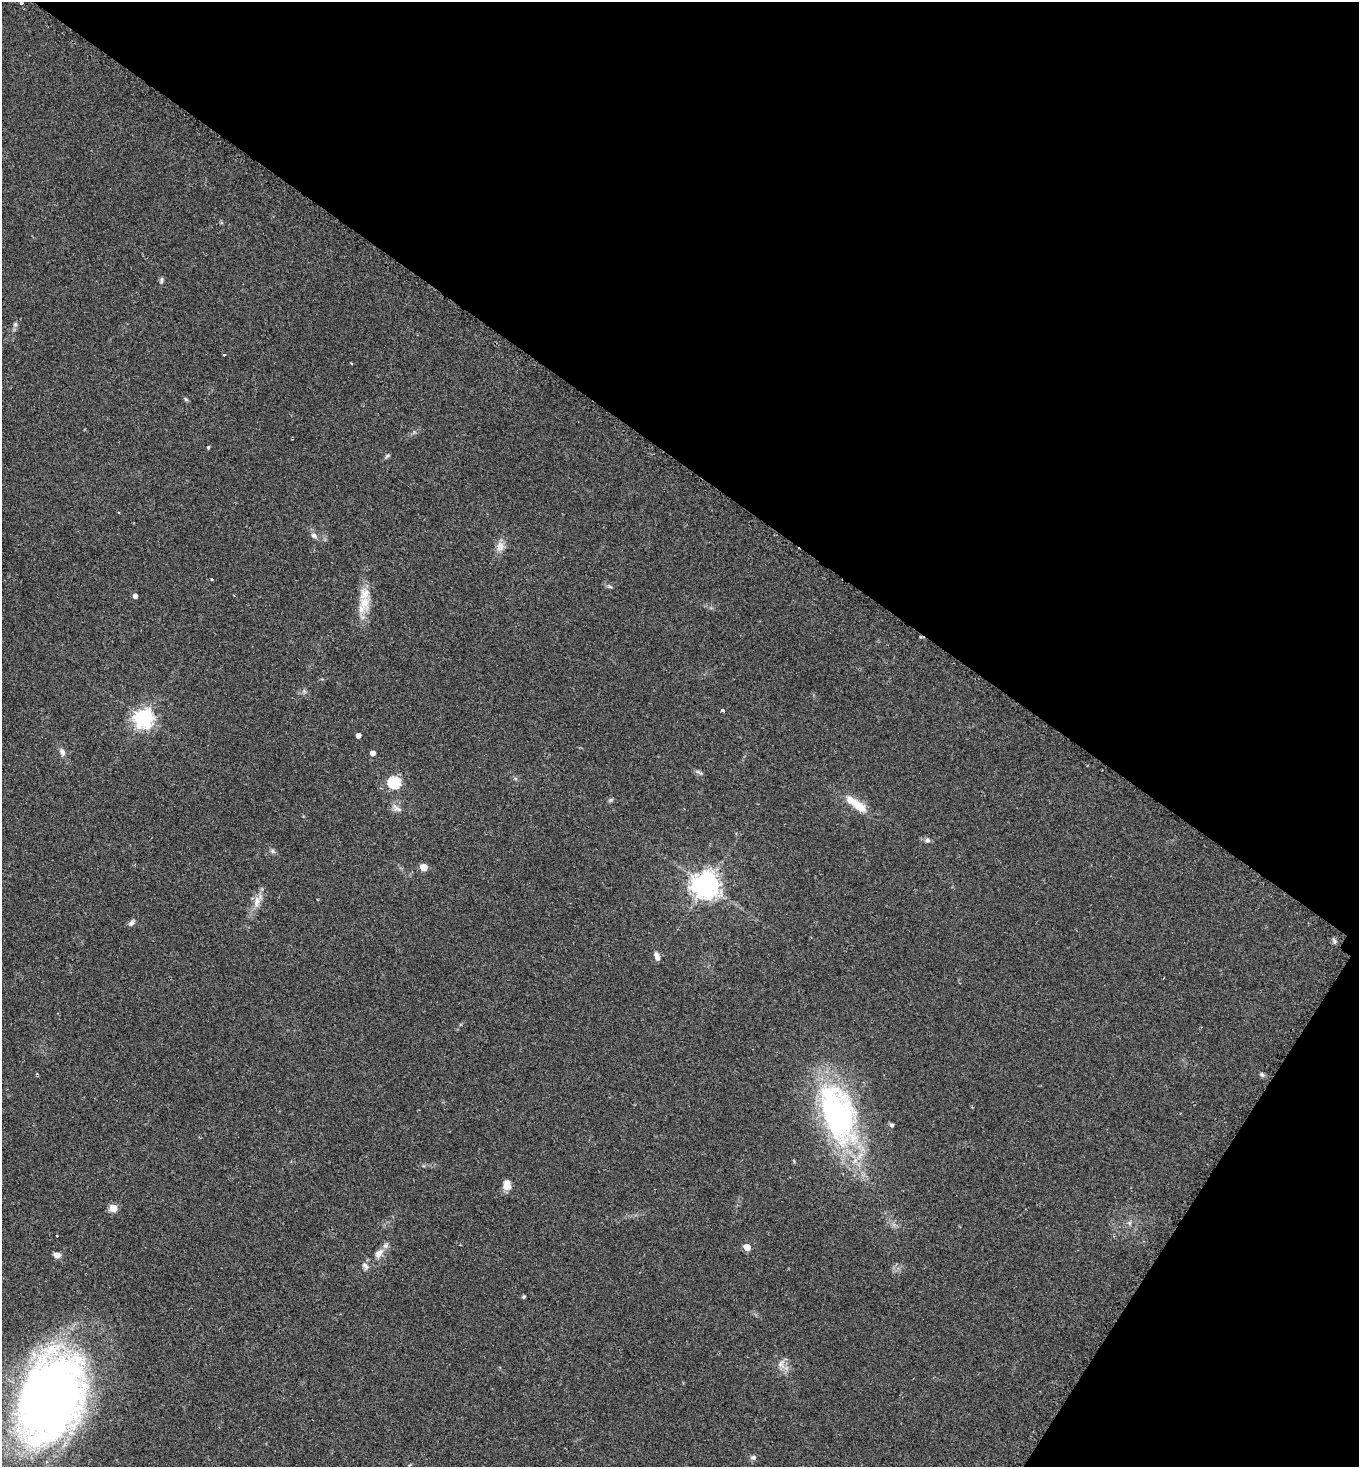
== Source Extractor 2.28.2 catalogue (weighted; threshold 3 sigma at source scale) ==
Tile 8 of 4 x 4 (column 4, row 2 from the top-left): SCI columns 4376-5732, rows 2942-4406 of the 5885 x 5880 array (HDU 1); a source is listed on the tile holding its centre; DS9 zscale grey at full resolution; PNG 1361 x 1469 px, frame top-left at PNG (2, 2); no overlay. Shown black and unused: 36% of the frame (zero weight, under 2 of 3 exposures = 1% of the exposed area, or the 3 px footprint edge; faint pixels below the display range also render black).
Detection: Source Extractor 2.28.2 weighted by HDU 2 'WHT'; one run over the whole footprint, this tile lists its part. Background 0.0466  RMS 0.0069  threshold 0.0309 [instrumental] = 3 sigma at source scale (4.5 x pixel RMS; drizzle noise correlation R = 1.50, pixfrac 1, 0.05/0.05 arcsec/px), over >= 5 px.
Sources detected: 42; all 42 listed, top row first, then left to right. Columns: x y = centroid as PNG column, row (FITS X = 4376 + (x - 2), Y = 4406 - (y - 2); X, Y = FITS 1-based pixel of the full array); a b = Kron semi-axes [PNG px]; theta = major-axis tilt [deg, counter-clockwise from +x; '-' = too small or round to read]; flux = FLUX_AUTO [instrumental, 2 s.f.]
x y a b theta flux
21 3 3 3 - 1.5
161 280 8 5 84 1.5
15 324 6 5 - 1.3
224 355 3 3 - 2
186 399 6 4 -33 0.98
208 447 4 3 - 0.89
387 456 7 4 45 1.1
314 535 9 7 -38 2.5
500 546 14 10 88 5
212 579 3 2 - 1.1
610 587 6 4 -20 1
234 595 3 2 - 0.65
135 596 4 4 - 3.2
364 602 25 13 -76 13
723 710 4 3 - 4
144 718 7 7 - 320
358 735 4 4 - 3.6
62 752 9 6 -66 2.8
373 753 4 4 - 4.4
394 782 6 6 - 71
856 804 33 10 -36 14
927 840 7 6 - 1.8
273 851 8 5 -28 1.6
424 867 5 5 - 15
706 885 9 8 - 660
257 902 17 7 82 5.8
131 923 9 6 51 2.1
657 956 11 5 -69 3.1
1262 1074 6 5 - 1.4
838 1114 69 36 -72 160
892 1125 6 5 - 1.2
507 1185 11 8 -89 6.2
113 1208 5 5 - 18
57 1236 3 3 - 1.4
747 1247 5 4 - 11
379 1254 14 8 49 5.6
57 1255 9 7 -15 2.8
365 1266 11 6 -47 2.4
524 1297 4 4 - 1.2
781 1364 11 9 -44 4.4
50 1398 82 54 67 540
753 1457 8 6 -6 1.9
Isophote crosses this tile's border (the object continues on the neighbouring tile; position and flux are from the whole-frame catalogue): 1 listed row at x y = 21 3